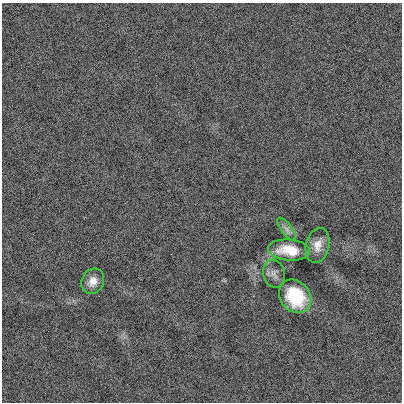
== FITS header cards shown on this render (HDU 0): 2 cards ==
NAXIS1  =                  400
NAXIS2  =                  400

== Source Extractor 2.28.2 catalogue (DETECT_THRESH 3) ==
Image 400 x 400 px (HDU 0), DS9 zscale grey, 1 PNG px = 1 image px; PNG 404 x 404 px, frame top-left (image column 1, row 400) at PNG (2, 3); each listed source drawn as its Kron ellipse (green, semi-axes under 4 px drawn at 4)
Background 0.00263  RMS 0.2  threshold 0.612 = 3 sigma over >= 5 px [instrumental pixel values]
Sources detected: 6; all 6 listed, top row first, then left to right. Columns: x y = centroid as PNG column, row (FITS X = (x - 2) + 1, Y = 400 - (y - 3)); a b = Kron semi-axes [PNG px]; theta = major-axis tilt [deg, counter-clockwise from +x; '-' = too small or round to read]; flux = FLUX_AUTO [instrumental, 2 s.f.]
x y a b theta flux
287 229 13 5 -54 64
318 245 17 11 77 150
289 250 21 10 -5 350
274 274 14 10 -75 77
93 281 13 11 63 140
295 296 18 14 -50 660